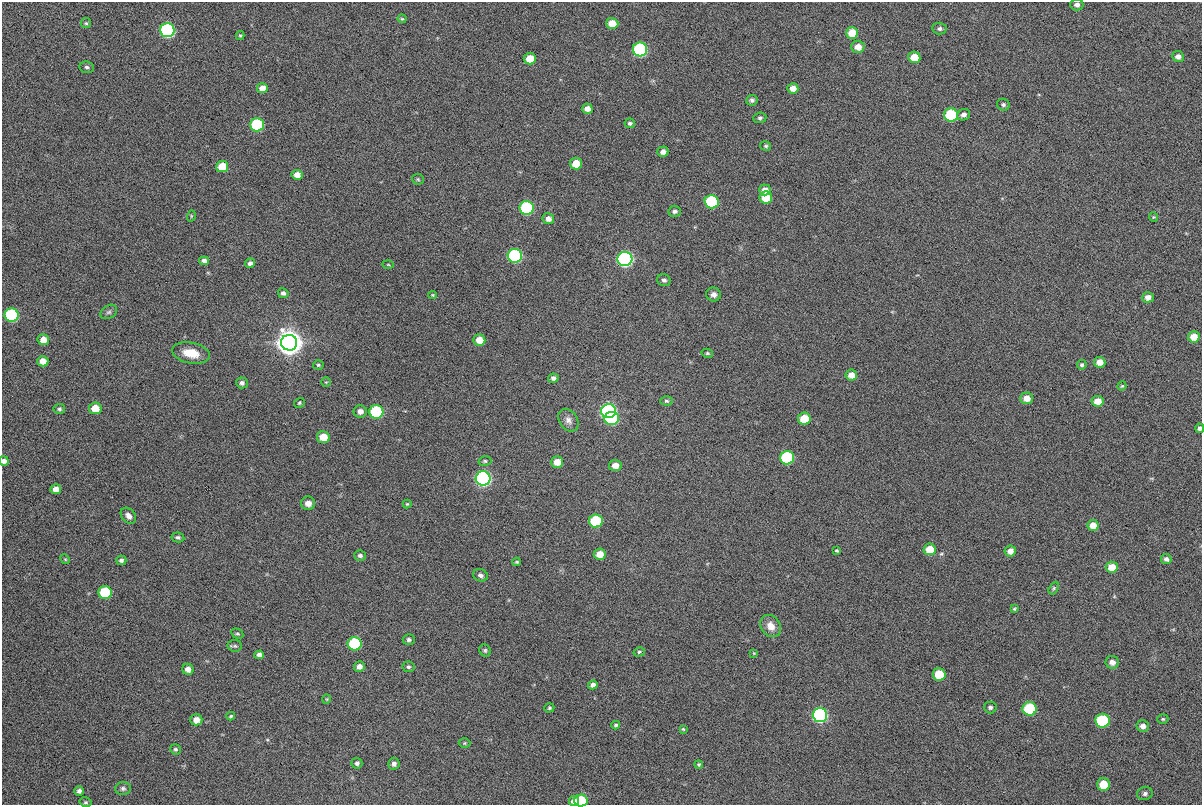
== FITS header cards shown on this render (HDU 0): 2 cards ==
NAXIS1  =                 1200
NAXIS2  =                  803

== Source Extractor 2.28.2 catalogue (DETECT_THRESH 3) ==
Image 1200 x 803 px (HDU 0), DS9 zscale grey, 1 PNG px = 1 image px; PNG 1204 x 807 px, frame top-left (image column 1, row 803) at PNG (2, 2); each listed source drawn as its Kron ellipse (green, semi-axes under 4 px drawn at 4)
Background 288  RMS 5.1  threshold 15.4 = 3 sigma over >= 5 px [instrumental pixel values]
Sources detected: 145; all 145 listed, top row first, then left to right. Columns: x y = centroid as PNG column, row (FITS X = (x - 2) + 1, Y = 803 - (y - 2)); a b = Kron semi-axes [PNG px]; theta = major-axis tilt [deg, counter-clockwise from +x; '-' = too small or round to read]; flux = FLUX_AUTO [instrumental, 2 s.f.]
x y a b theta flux
1077 5 6 6 - 1400
402 19 4 4 - 390
86 23 5 5 - 530
612 23 6 5 - 4900
939 29 7 6 - 960
167 30 7 7 - 72000
852 33 6 6 - 7100
240 35 4 4 - 420
858 47 6 6 - 3400
640 49 7 7 - 56000
1178 56 6 5 - 1700
914 57 6 5 - 6400
530 59 6 5 - 6700
87 67 7 6 - 900
262 88 5 5 - 2500
793 88 5 5 - 2800
752 100 5 5 - 910
1003 105 6 5 - 850
587 109 5 5 - 2400
951 115 7 6 - 30000
963 115 7 5 22 1400
760 118 6 5 - 740
630 123 5 5 - 780
257 125 7 6 - 35000
766 146 6 5 - 610
663 152 5 5 - 1800
576 164 6 6 - 5900
222 166 6 5 - 6400
297 175 5 5 - 2500
418 179 6 5 - 480
765 190 6 5 - 2700
766 197 6 6 - 8700
711 202 7 7 - 40000
527 208 7 7 - 50000
675 211 6 5 - 940
191 216 5 3 - 360
1153 217 5 3 - 310
548 219 6 5 - 1900
515 256 7 7 - 69000
625 259 7 7 - 130000
204 261 5 4 - 1200
250 263 5 4 - 980
388 265 6 4 -2 370
664 280 7 6 - 990
283 293 5 5 - 960
714 294 7 7 - 1500
433 295 4 3 - 340
1148 297 6 5 - 2100
109 312 9 6 32 1000
12 315 7 6 - 43000
1194 337 6 5 - 4200
43 340 6 5 - 3600
479 340 6 5 - 4700
289 343 8 7 - 740000
191 353 19 10 -12 7000
707 353 6 4 -14 510
43 361 5 5 - 3200
1100 362 5 5 - 3200
318 365 5 4 - 510
1082 365 5 4 - 620
851 375 5 5 - 3000
553 378 5 4 - 1200
326 382 5 4 - 350
242 383 6 5 - 1100
1122 386 4 3 - 360
1027 398 6 6 - 3100
666 401 6 4 -2 660
1098 401 6 5 - 3700
299 403 6 4 35 470
95 408 6 6 - 6100
59 409 6 5 - 690
360 411 7 6 - 2000
608 411 7 7 - 120000
376 412 7 6 - 36000
612 418 7 6 - 43000
804 419 6 6 - 9300
568 420 12 9 -56 1900
1200 428 4 4 - 920
323 437 6 6 - 7000
787 458 7 6 - 43000
4 461 5 5 - 1300
485 461 6 5 - 650
557 462 6 6 - 3900
615 466 6 5 - 2900
483 478 7 7 - 130000
56 489 5 5 - 2500
308 503 7 7 - 2900
407 504 4 4 - 420
128 516 9 6 -49 2000
596 521 7 6 - 24000
1093 525 6 5 - 3500
178 537 6 5 - 880
930 549 6 6 - 5600
837 550 4 3 - 420
1010 551 5 5 - 2300
600 554 6 5 - 4600
360 555 5 5 - 910
65 559 5 4 - 400
1166 559 5 5 - 1100
121 560 5 5 - 850
517 562 4 3 - 390
1112 567 6 5 - 5200
480 575 7 6 - 1100
1054 588 7 4 61 520
105 592 7 6 - 22000
1014 609 4 3 - 390
771 626 12 9 -51 3400
237 634 6 4 -29 500
409 640 6 5 - 870
355 644 7 6 - 35000
235 646 7 6 - 680
485 650 6 5 - 620
639 652 6 4 16 530
754 653 4 3 - 270
259 655 5 4 - 1300
1112 662 7 6 - 1900
359 666 5 5 - 1700
408 667 6 5 - 720
188 669 5 5 - 2100
939 674 6 6 - 11000
593 685 5 4 - 1300
327 699 4 4 - 370
990 707 6 6 - 930
549 708 5 4 - 500
1030 709 7 7 - 26000
820 715 7 7 - 90000
231 716 4 3 - 480
1163 719 5 4 - 460
196 720 6 5 - 3100
1102 721 7 7 - 30000
616 725 4 3 - 530
1143 726 6 6 - 1700
683 729 4 4 - 390
464 743 6 5 - 490
175 749 5 5 - 690
357 763 5 5 - 970
394 764 6 5 - 1400
699 764 4 4 - 460
1103 784 6 6 - 7500
123 788 7 6 - 940
79 791 5 5 - 1100
1145 793 8 6 15 1100
581 800 7 6 - 15000
574 801 5 5 - 1900
85 802 6 4 -13 570
At the frame edge (FLAGS 8, measured only in part): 4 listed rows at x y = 1077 5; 1200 428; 4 461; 581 800